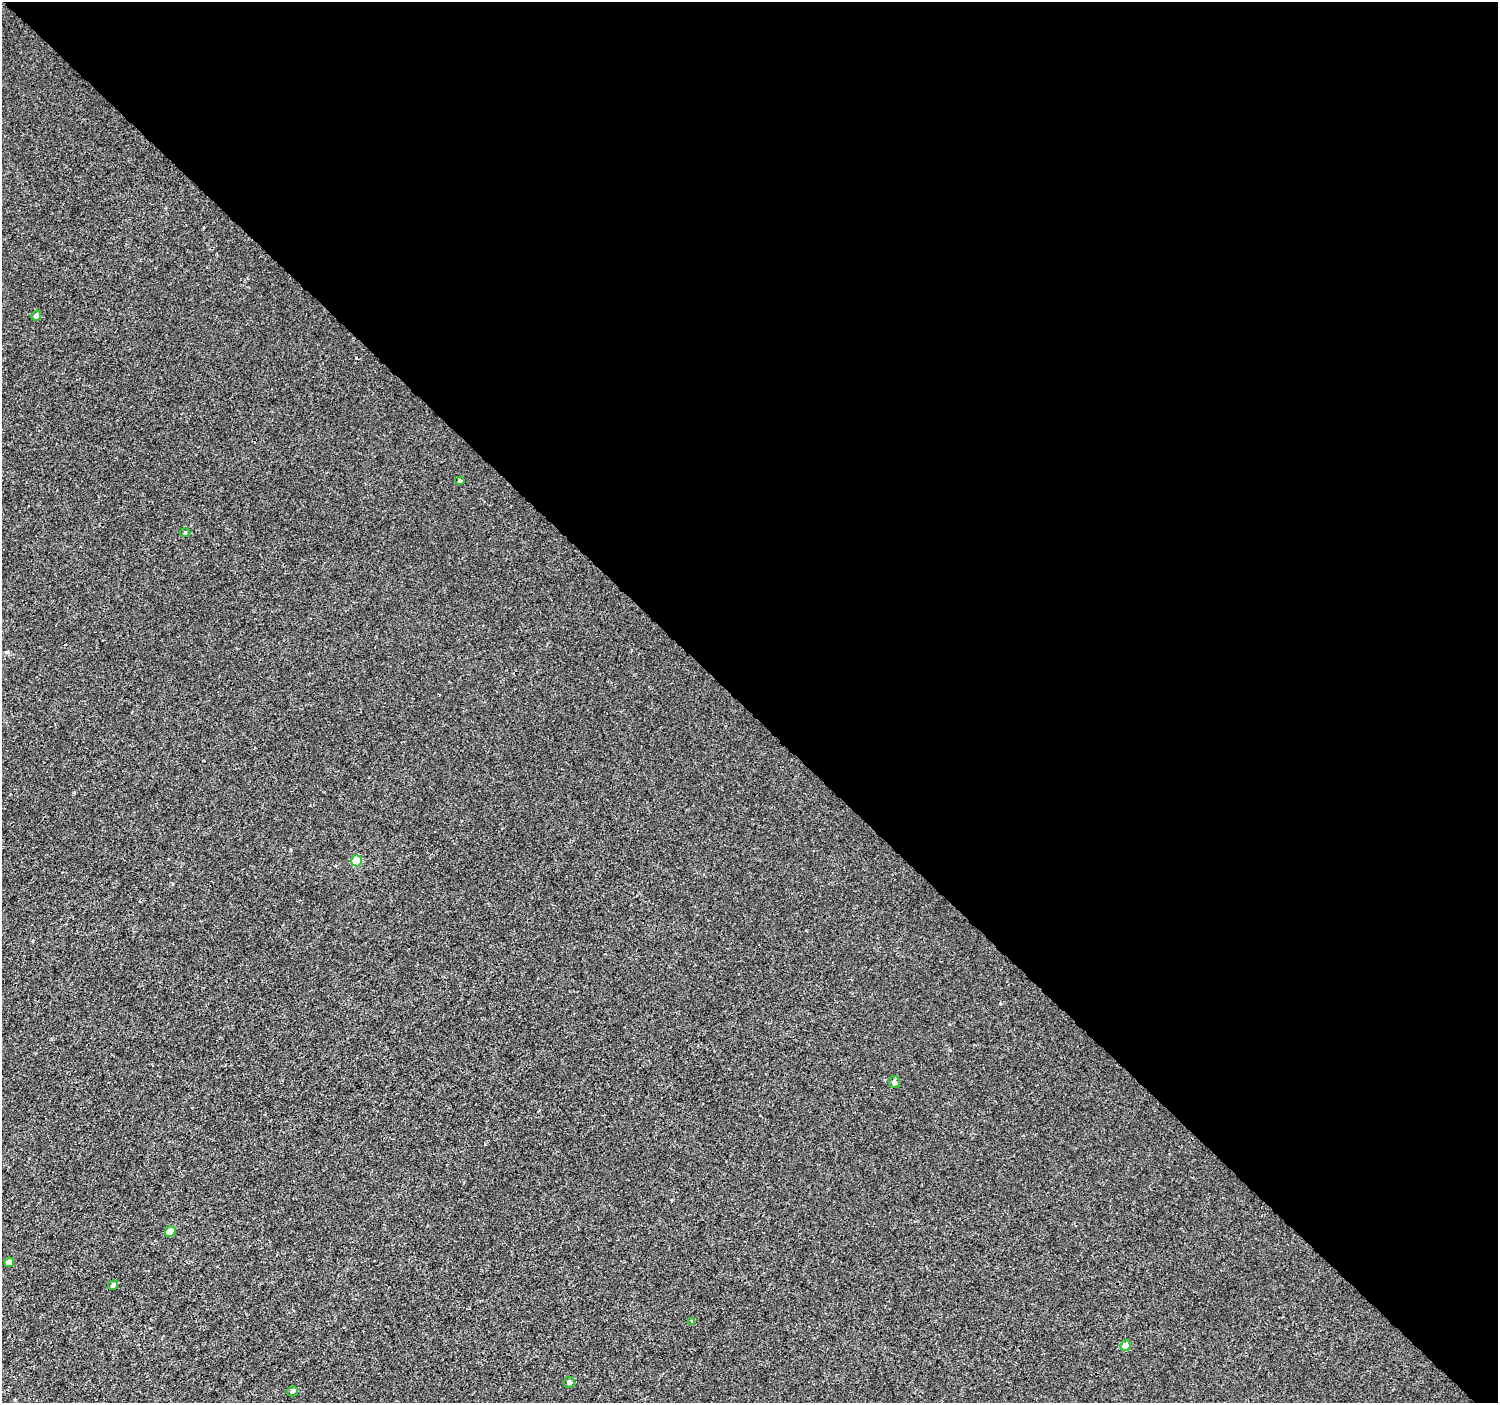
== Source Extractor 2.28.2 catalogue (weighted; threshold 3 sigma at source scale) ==
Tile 8 of 4 x 4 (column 4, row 2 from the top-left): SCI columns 4527-6022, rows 2993-4393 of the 6066 x 6047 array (HDU 1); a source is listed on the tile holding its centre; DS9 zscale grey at full resolution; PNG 1500 x 1405 px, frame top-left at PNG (2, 2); each listed source drawn as its Kron ellipse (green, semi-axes under 4 px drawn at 4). Shown black and unused: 51% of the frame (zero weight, under 3 of 4 exposures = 4% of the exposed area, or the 3 px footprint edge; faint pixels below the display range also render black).
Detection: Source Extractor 2.28.2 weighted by HDU 2 'WHT'; one run over the whole footprint, this tile lists its part. Background 2.01e-04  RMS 0.0026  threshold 0.0118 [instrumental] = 3 sigma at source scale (4.5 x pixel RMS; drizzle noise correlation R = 1.50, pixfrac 1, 0.0396/0.0396 arcsec/px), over >= 5 px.
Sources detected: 12; all 12 listed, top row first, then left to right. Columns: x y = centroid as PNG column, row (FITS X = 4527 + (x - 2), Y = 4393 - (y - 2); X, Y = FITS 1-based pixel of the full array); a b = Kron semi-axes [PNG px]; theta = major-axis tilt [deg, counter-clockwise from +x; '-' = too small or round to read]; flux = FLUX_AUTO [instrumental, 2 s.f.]
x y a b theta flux
36 316 5 4 - 0.87
460 481 5 4 - 0.4
185 533 5 3 - 0.28
356 861 5 5 - 11
894 1082 6 5 - 0.76
170 1232 5 5 - 3.5
9 1262 5 4 - 1.7
113 1285 5 4 - 0.79
692 1321 4 4 - 0.24
1125 1345 5 5 - 3.5
569 1382 5 5 - 0.78
292 1391 5 5 - 0.55